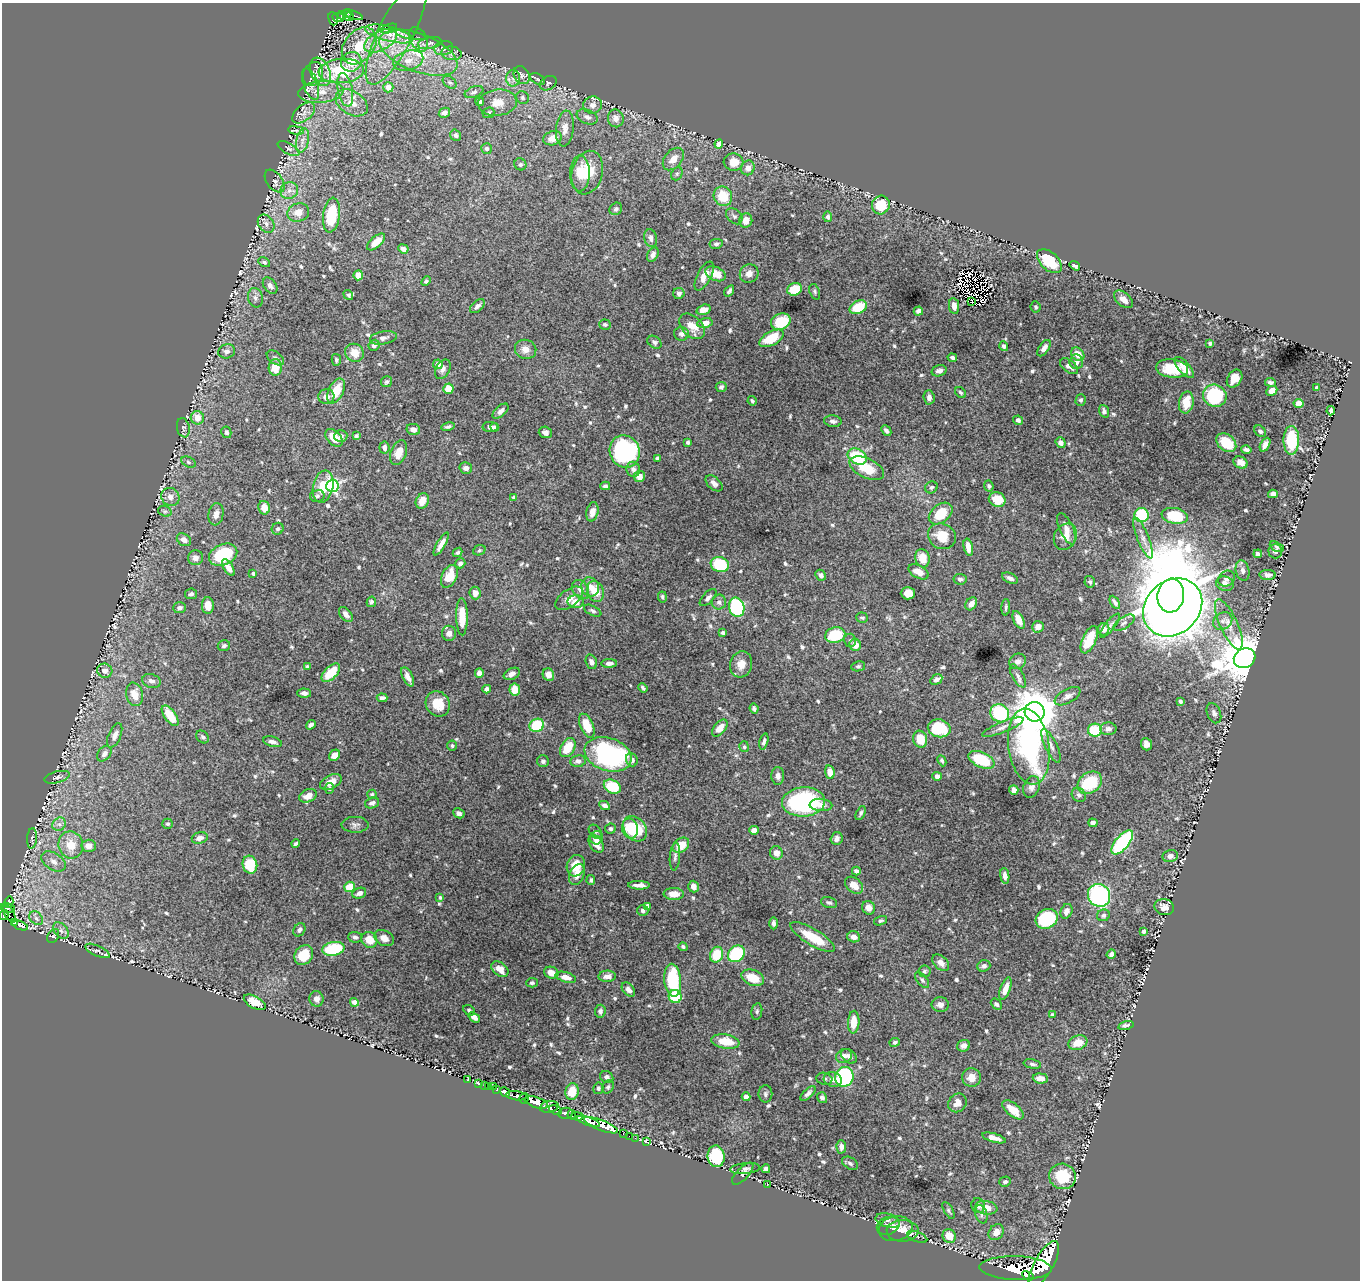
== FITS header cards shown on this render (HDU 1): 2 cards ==
NAXIS1  =                 1358
NAXIS2  =                 1278

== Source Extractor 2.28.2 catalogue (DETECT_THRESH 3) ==
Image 1358 x 1278 px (HDU 1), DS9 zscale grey, 1 PNG px = 1 image px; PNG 1362 x 1282 px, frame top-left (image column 1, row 1278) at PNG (2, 3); each listed source drawn as its Kron ellipse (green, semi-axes under 4 px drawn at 4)
Background 1.54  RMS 0.012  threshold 0.0349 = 3 sigma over >= 5 px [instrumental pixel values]
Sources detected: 745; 6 with non-positive FLUX_AUTO (blend fragments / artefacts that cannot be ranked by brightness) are neither listed nor drawn; of the other 739, the 500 brightest by FLUX_AUTO listed and drawn (239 fainter detections omitted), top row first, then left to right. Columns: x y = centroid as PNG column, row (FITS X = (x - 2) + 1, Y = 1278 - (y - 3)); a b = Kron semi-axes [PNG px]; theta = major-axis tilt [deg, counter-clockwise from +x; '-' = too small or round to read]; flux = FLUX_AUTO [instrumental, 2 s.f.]
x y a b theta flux
347 13 4 3 - 94
342 15 4 3 - 130
353 15 10 3 -19 190
338 17 6 4 -10 150
349 17 5 3 - 130
333 19 7 4 -74 150
389 29 9 3 18 1.7
396 32 58 17 63 34
389 34 24 7 -14 12
410 35 15 4 -11 2.7
418 39 13 8 -61 4.7
381 41 18 9 27 13
430 43 12 6 12 3.3
359 46 21 14 50 27
444 48 9 7 11 2.9
418 53 41 19 -21 50
451 53 10 7 -5 3.3
408 61 15 9 15 9.8
351 62 10 9 - 17
341 71 23 12 4 55
320 72 15 9 -67 7.9
313 74 12 9 64 5.3
522 75 9 7 -57 2.9
513 78 8 7 - 3.3
538 79 8 5 -27 1.6
450 82 8 5 -39 1.7
548 83 9 6 29 2
311 84 16 7 -72 4.8
388 87 5 5 - 8.1
345 90 17 7 -79 7.4
321 92 23 11 6 14
474 92 10 5 21 2.3
523 98 7 6 - 1.8
480 102 5 4 - 2.2
352 103 17 11 -32 13
498 103 19 13 5 11
592 105 9 8 - 5.5
304 113 13 7 40 5.1
444 113 6 5 - 3.2
488 113 6 5 - 1.6
587 117 11 7 -22 3.6
616 118 9 8 - 5.4
565 128 18 8 84 7.6
296 130 8 4 -9 1.6
456 135 6 5 - 1.9
553 138 9 7 18 9.1
302 140 13 6 78 5
719 144 4 4 - 7.4
289 149 12 5 -28 2.7
486 149 5 5 - 2.1
673 159 13 8 50 8.1
733 162 10 8 -6 10
520 164 6 6 - 1.7
748 168 7 6 - 4.9
580 173 18 10 89 16
587 173 22 15 75 21
677 174 7 5 68 1.7
275 181 13 7 -53 3.3
289 190 9 8 - 4.5
723 196 10 9 - 21
881 205 9 9 - 23
616 209 7 5 40 2
298 212 11 9 18 9.2
331 215 17 8 82 38
734 216 9 6 -44 2.4
828 217 5 4 - 1.9
746 220 7 6 - 7.6
266 224 10 7 -53 3.8
651 238 9 6 -78 3.7
376 242 11 5 41 10
716 244 7 5 10 2
403 249 5 4 - 4.2
653 254 7 5 61 3.4
1049 261 15 8 -44 31
264 262 6 4 -27 1.7
1075 266 5 3 - 2.9
749 273 9 9 - 5.4
715 274 11 6 -24 12
358 275 5 4 - 8.8
704 276 16 7 62 6.9
426 281 5 4 - 1.8
270 286 9 6 -54 3.7
795 289 7 6 - 22
729 291 6 3 55 1.8
815 292 8 5 -70 1.5
679 293 5 5 - 2.6
348 295 5 4 - 1.4
255 298 10 7 -76 3.3
1123 299 11 6 -39 5.6
971 302 3 2 - 1.5
477 306 9 5 41 2.9
954 306 8 5 -82 5.8
858 307 9 6 27 26
1036 307 5 5 - 1.4
704 310 7 5 15 6
918 311 4 4 - 2.5
781 322 10 8 25 27
705 323 8 5 12 7.3
605 325 6 5 - 1.6
692 326 15 10 -44 12
681 334 7 6 - 3
383 338 13 6 9 3.6
771 338 13 7 28 24
654 342 8 6 -38 2.1
1210 343 4 3 - 1.5
374 345 6 5 - 3.2
1004 346 5 4 - 2.4
1044 348 9 5 56 4.4
526 349 11 9 -17 6.9
227 351 8 7 - 3.4
355 353 10 8 -32 11
1078 354 7 6 - 10
275 358 10 6 -36 2.7
952 358 5 4 - 2.1
336 360 6 4 -77 1.6
1076 362 7 6 - 4.1
438 364 5 5 - 5.4
1069 366 10 6 -37 4.2
275 367 8 6 89 16
1184 367 13 5 -49 9.2
1172 368 16 9 -7 24
443 369 10 7 62 3.7
939 371 8 5 16 3.5
1235 379 10 7 57 8.8
387 382 5 5 - 1.8
1270 382 5 3 - 1.7
721 387 5 5 - 1.9
1317 387 4 4 - 2.3
448 389 5 5 - 15
336 391 13 7 63 16
1272 391 6 4 29 5.3
960 392 6 4 -44 1.6
1215 396 12 11 - 56
326 397 8 7 - 5.7
929 397 7 5 -87 3.7
1081 400 6 5 - 1.9
752 401 5 3 - 1.6
1186 402 11 7 79 14
1299 403 5 4 - 10
500 411 9 5 43 3.1
1104 411 6 4 -72 2.5
1331 411 4 4 - 2.7
197 418 6 6 - 10
1018 420 5 4 - 2.3
833 421 9 6 -8 3.2
448 427 7 4 13 1.9
490 427 8 5 -1 4
495 427 4 4 - 2.2
183 428 10 6 -79 2.2
413 429 7 5 -11 4.2
886 431 6 4 -46 2.5
1260 431 6 5 - 2
226 432 6 5 - 2.3
545 432 7 5 -19 3.5
341 436 6 6 - 3
356 436 4 4 - 1.5
334 438 10 6 -47 13
1291 440 14 8 89 39
688 442 4 3 - 1.8
1061 443 6 4 -50 3.3
1226 443 11 8 -40 22
1265 445 7 4 62 4.8
384 448 6 5 - 3.5
1246 450 5 3 - 2.5
625 451 16 15 - 110
399 453 13 7 69 10
857 457 10 7 -30 46
657 458 4 4 - 1.8
188 462 7 5 -27 1.7
1240 462 7 5 -30 5.9
466 468 6 5 - 4.5
867 468 18 9 -25 21
633 469 7 7 - 3.4
639 476 6 5 - 6.6
714 483 10 6 -42 3.9
332 486 6 6 - 140
605 486 5 4 - 1.8
989 486 5 4 - 1.8
323 487 16 10 77 17
931 487 6 6 - 2
1273 494 5 4 - 5
317 496 7 6 - 1.7
170 497 9 8 - 5.1
514 497 4 4 - 1.7
997 500 8 7 - 18
422 501 8 6 63 8.9
264 508 7 5 -76 7.7
165 511 7 5 -19 1.6
592 512 10 6 77 5.5
216 514 11 7 81 5.7
941 514 13 9 38 21
1142 515 7 7 - 58
1175 516 13 7 -10 39
278 529 6 5 - 1.8
1066 529 17 6 -66 5.6
942 536 14 12 -25 15
1065 537 14 11 62 9.3
1143 538 22 6 -68 6.9
184 540 7 6 - 5.2
441 544 13 4 59 5.3
968 547 9 4 -77 7.4
1277 547 7 4 -28 1.7
479 550 6 5 - 1.5
1275 551 7 7 - 2.8
458 552 5 4 - 1.5
1258 554 4 4 - 2.1
223 555 15 10 24 53
195 558 7 7 - 4.7
922 558 9 7 -77 12
460 563 5 4 - 2.3
720 565 9 7 -19 38
228 568 9 4 -58 7
1243 571 10 6 -77 3.5
918 572 11 6 -30 8.8
253 574 3 3 - 1.9
821 575 6 4 -44 2.9
1268 575 8 5 -3 3
449 576 12 7 64 15
1010 578 8 5 -25 3
960 579 6 5 - 2.7
1227 579 9 7 42 3.4
1090 582 6 5 - 1.9
1225 584 9 7 -16 4.9
590 587 10 8 -62 6.3
581 589 10 7 -57 6.2
595 591 11 8 -69 15
475 593 6 5 - 5.5
908 593 7 6 - 12
191 594 6 5 - 2.1
1171 596 17 13 82 8800
662 597 5 4 - 1.6
569 598 16 8 37 6.9
708 598 11 5 47 2.8
371 602 5 4 - 2
576 602 8 6 0 8.8
719 602 7 7 - 2.6
1115 602 7 4 -59 2
971 604 7 5 53 5.1
208 606 8 6 -89 10
737 607 10 7 -74 85
1006 607 8 3 86 1.5
1173 607 32 26 42 1500
179 608 6 5 - 2.9
593 611 9 5 -27 2
346 614 9 5 -50 3.7
462 617 18 6 -89 16
862 618 6 5 - 1.5
1019 620 9 5 -65 8.5
1223 621 10 8 35 4.3
1124 623 12 5 33 2.6
1229 624 27 8 -65 12
1110 626 15 5 52 2.8
1038 627 6 5 - 5.6
1104 629 6 5 - 4.2
449 633 7 7 - 4.6
723 633 4 3 - 2.7
835 635 10 7 16 38
850 640 6 6 - 1.8
1089 640 14 7 65 16
855 645 6 6 - 8.5
224 646 6 5 - 2
1245 658 11 9 28 3300
1018 661 8 7 - 4.3
591 662 7 5 -70 3.6
609 663 8 4 1 3.7
741 664 13 11 73 8.5
307 666 4 4 - 1.6
858 666 7 5 10 1.5
105 671 8 7 - 5.1
331 673 11 6 44 22
479 673 5 4 - 4
512 674 8 5 27 3.8
548 675 6 5 - 5.5
1018 676 13 5 -60 3.4
408 677 10 5 -63 5
936 680 6 4 30 2.6
151 681 9 6 -19 3.6
643 688 5 3 - 1.7
487 689 4 4 - 3.5
515 689 6 5 - 11
304 693 7 4 -4 2.8
135 694 12 8 -78 11
1068 696 14 7 29 4
382 698 5 4 - 2.9
1180 701 4 4 - 2.1
438 704 13 11 -53 15
754 709 5 4 - 1.8
1035 712 10 9 - 3200
1000 713 10 8 -35 62
1214 713 10 6 -67 2.9
170 716 12 5 -55 22
311 725 5 3 - 2.3
537 725 7 6 - 38
587 726 13 6 -67 18
1003 727 22 5 22 5.1
720 728 10 5 49 7.9
939 728 11 9 -13 39
1108 729 8 6 0 3.9
1095 730 7 6 - 40
115 735 13 6 67 4.1
202 737 7 5 -47 1.7
920 739 8 7 - 17
764 741 8 4 77 2.1
272 742 9 5 -15 3.2
1146 744 6 5 - 4.8
452 745 5 5 - 1.7
1051 746 18 6 -65 4.1
568 747 10 6 59 18
744 747 5 5 - 1.8
1029 747 38 20 -82 140
104 754 8 6 51 3.5
608 754 24 16 -18 120
334 755 6 5 - 8.1
632 760 7 5 -69 3.3
981 760 14 7 -25 39
543 761 6 5 - 2.1
578 761 7 6 - 3.1
942 761 6 4 -65 1.7
830 772 7 4 -80 7.4
778 776 9 6 -90 3.4
937 776 5 4 - 4.1
57 777 13 5 15 2.8
331 782 11 6 27 8.3
1090 783 13 10 36 40
612 787 9 6 -26 28
1032 787 11 8 69 4.4
329 788 5 5 - 1.6
1014 790 5 4 - 4.6
372 794 4 4 - 1.6
1079 795 7 6 - 2.4
308 796 9 6 23 7
803 802 21 14 4 110
372 803 7 5 19 2.9
821 805 11 6 -4 5.5
605 806 5 4 - 3.7
459 813 6 5 - 2.7
861 813 7 4 65 1.9
1093 823 5 4 - 3
59 824 7 6 - 2.8
168 824 5 5 - 1.5
355 825 13 8 -1 3.3
610 829 5 5 - 1.9
630 829 10 8 -79 25
635 829 14 10 -52 32
754 830 5 4 - 5.8
595 832 8 5 -52 1.6
32 838 10 5 86 1.7
200 838 8 5 16 3.7
597 838 7 6 - 6.5
837 838 6 6 - 3.2
1122 842 15 6 49 110
296 844 4 3 - 1.5
596 844 10 6 -58 5.8
71 845 13 12 - 16
681 845 9 6 36 14
89 846 7 6 - 7.1
776 853 7 6 - 4.7
1170 856 7 6 - 3.4
675 857 14 5 85 2.5
54 861 13 8 -33 5.5
250 865 9 7 -76 28
576 866 11 9 71 14
856 871 4 4 - 2.7
577 874 11 7 64 6.6
1005 876 8 4 -82 3.6
591 880 5 4 - 1.7
639 885 11 4 -1 3.9
854 885 10 7 -39 8
350 887 5 5 - 18
693 887 6 5 - 4.1
359 893 7 5 23 3.7
674 894 10 6 -2 7.7
1099 895 12 11 - 110
440 897 4 3 - 1.5
9 902 6 4 77 200
829 902 8 5 -17 1.8
647 906 4 4 - 2.1
1164 907 10 8 -14 6
8 908 7 4 -12 330
868 908 7 6 - 5.6
643 911 5 5 - 2
1066 911 7 5 67 4.2
9 914 10 4 -58 33
4 915 5 4 - 330
1103 915 6 6 - 2.2
36 918 8 5 -45 2.2
1047 919 11 9 27 63
880 921 7 4 17 1.6
15 923 4 3 - 350
774 923 6 4 -89 2
20 926 8 4 -20 500
61 930 9 6 -49 3.4
299 930 7 5 55 2.3
1144 931 4 4 - 2.5
53 936 7 5 61 1.5
355 937 6 5 - 1.9
813 937 25 8 -31 25
854 937 6 5 - 5.1
384 938 10 7 -28 5.4
369 940 8 7 - 12
683 947 4 4 - 1.5
333 949 11 7 10 44
97 951 13 5 -25 1.9
736 954 9 7 44 57
1111 954 5 4 - 2.5
304 955 10 8 54 17
716 955 8 6 68 26
941 963 10 6 -44 4.9
984 966 6 5 - 2.5
500 969 9 6 -39 8.5
924 971 6 6 - 1.5
551 973 7 6 - 6.7
607 976 9 5 3 4.7
566 977 10 5 -16 5.8
753 978 12 7 -23 15
673 980 16 8 -85 53
922 980 9 5 -52 2
532 983 6 4 4 1.7
1005 989 12 5 70 7.6
628 990 8 5 -51 3.8
675 997 6 6 - 42
317 999 8 7 - 4.4
255 1002 12 6 -29 12
354 1002 4 4 - 5.9
940 1004 8 7 - 4.3
996 1004 6 4 -43 2
469 1010 6 4 -28 1.6
600 1011 6 5 - 2.6
757 1011 8 5 80 1.8
1052 1015 4 4 - 1.8
474 1017 6 4 -36 4.1
854 1022 11 5 86 12
1126 1025 8 3 15 2.1
725 1041 14 7 -9 18
895 1042 5 4 - 1.7
1078 1043 10 7 19 12
964 1046 6 5 - 2.9
844 1056 8 6 25 4.3
849 1056 9 6 -40 3.3
1032 1064 9 4 -10 1.9
607 1077 7 5 -32 3.2
844 1077 10 9 - 110
971 1077 9 9 - 8.2
1040 1078 7 5 -5 6.3
824 1079 8 6 -14 1.8
833 1079 9 7 -16 4.6
467 1080 3 3 - 33
479 1084 3 3 - 65
484 1086 4 3 - 44
493 1086 2 2 - 19
488 1087 3 3 - 130
608 1087 7 5 59 1.6
598 1088 6 5 - 1.8
497 1089 3 3 - 260
505 1092 5 4 - 690
572 1092 8 6 77 19
808 1093 9 4 43 3
765 1094 8 7 - 2.1
516 1096 10 4 -7 2200
746 1097 4 4 - 6.6
524 1098 5 4 - 1200
822 1098 6 5 - 2.5
536 1102 12 5 -18 4000
957 1103 10 8 50 7.1
549 1107 9 5 12 1400
556 1110 7 3 -24 640
1013 1110 13 6 -40 13
565 1113 7 5 5 1500
572 1115 5 4 - 380
577 1116 6 4 -1 420
589 1121 12 3 -20 2500
601 1125 18 5 -22 3300
623 1133 4 3 - 75
629 1136 2 2 - 27
635 1138 2 2 - 20
994 1138 12 4 -16 4.9
646 1142 3 3 - 26
841 1147 7 4 -87 3.5
716 1156 11 8 -82 56
850 1163 9 5 -34 2.2
745 1168 15 5 5 2.5
766 1169 4 4 - 3.6
743 1174 14 6 46 2.8
1062 1176 13 12 - 27
1005 1182 6 5 - 2.2
767 1185 3 2 - 13
978 1206 7 6 - 3.4
986 1208 11 6 -8 9.6
948 1210 9 4 -60 1.4
981 1214 9 6 -73 2.5
888 1221 12 6 -15 3.2
888 1226 12 8 22 4.4
896 1229 17 12 11 7.7
903 1231 16 11 1 9
996 1232 9 7 51 6.3
949 1236 7 6 - 11
917 1237 11 5 -21 1.7
1044 1264 26 9 61 10000
1016 1268 36 12 -2 12000
1028 1276 6 4 -26 1400
At the frame edge (FLAGS 8, measured only in part): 1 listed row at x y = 4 915
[239 fainter detections neither listed nor drawn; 6 non-positive-flux detections neither listed nor drawn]